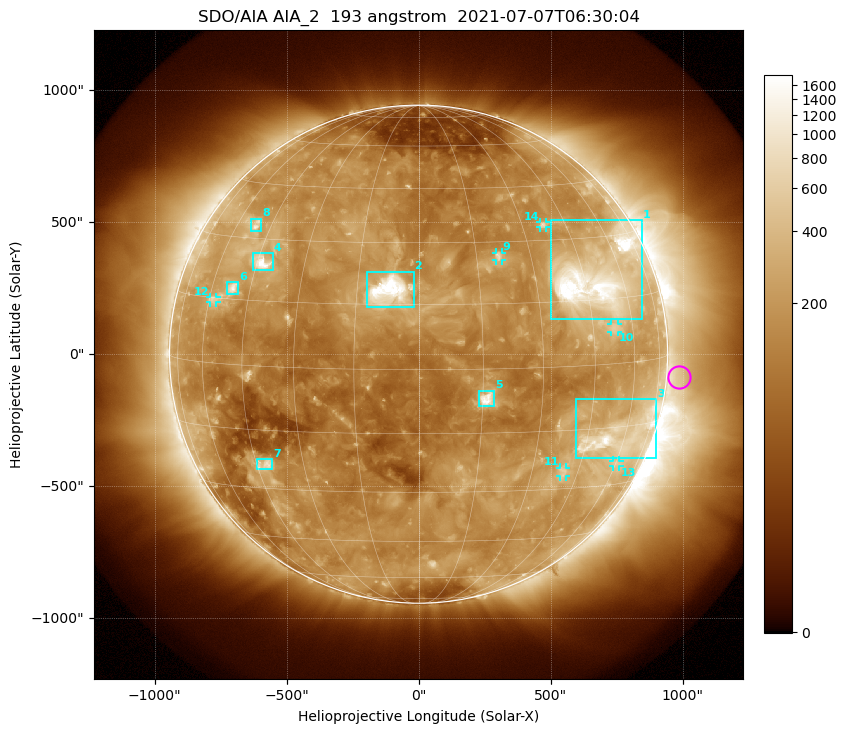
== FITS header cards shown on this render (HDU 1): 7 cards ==
TELESCOP= 'SDO/AIA '           / For AIA: SDO/AIA
INSTRUME= 'AIA_2   '           / For AIA: AIA_ATA1, AIA_ATA2, AIA_ATA3 or AIA_AT
WAVELNTH=                  193 / [angstrom] Wavelength
WAVEUNIT= 'angstrom'           / Wavelength unit: angstrom
DATE-OBS= '2021-07-07T06:30:04.843' / [ISO] Date when observation started; ISO 8
CTYPE1  = 'HPLN-TAN'           / CTYPE1: HPLN
CTYPE2  = 'HPLT-TAN'           / CTYPE2: HPLT

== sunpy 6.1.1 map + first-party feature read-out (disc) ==
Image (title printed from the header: SDO/AIA AIA_2  193 angstrom  2021-07-07T06:30:04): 1024 x 1024 px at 2.4 arcsec/px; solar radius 944 arcsec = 393 px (full disc in frame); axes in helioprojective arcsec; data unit not stated in the header (colour bar unlabelled)
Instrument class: DISC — disc imager (sunpy class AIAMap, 193 A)
Bright regions (active regions / flare kernels): reference = the median radial profile (limb darkening/brightening removed); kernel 9 px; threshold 5 sigma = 325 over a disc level ~159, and >= 1.15x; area >= 12 px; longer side >= 9 px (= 22 arcsec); searched inside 0.97 R_sun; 14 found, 14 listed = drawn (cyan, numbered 1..; 6 of them under ~33 arcsec drawn as corner ticks so the feature stays visible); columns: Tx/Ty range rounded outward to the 5 arcsec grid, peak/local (2 s.f.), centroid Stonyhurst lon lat
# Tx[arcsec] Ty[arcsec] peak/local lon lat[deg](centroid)
1 500..845 130..510 18 +49 +20
2 -200..-20 175..315 19 -7 +18
3 595..900 -395..-170 9.7 +57 -17
4 -630..-550 320..385 10 -43 +24
5 230..285 -200..-140 11 +16 -7
6 -725..-685 225..275 6.6 -51 +18
7 -615..-555 -440..-395 4.8 -42 -24
8 -635..-595 465..515 4.8 -51 +34
9 290..315 355..385 5.5 +21 +26
10 730..755 85..115 3.4 +52 +8
11 535..560 -465..-430 3.4 +40 -25
12 -790..-765 195..215 3.5 -58 +15
13 735..760 -425..-400 3.1 +60 -24
14 460..485 480..500 3.9 +37 +34
Off-limb structures (1.02-1.3 R_sun): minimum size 162 px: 2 found; the strongest spans PA ~220..320 deg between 1.02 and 1.3 R_sun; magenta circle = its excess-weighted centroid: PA ~265 deg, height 1.05 R_sun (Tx ~990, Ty ~-90 arcsec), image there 1.5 x the reference